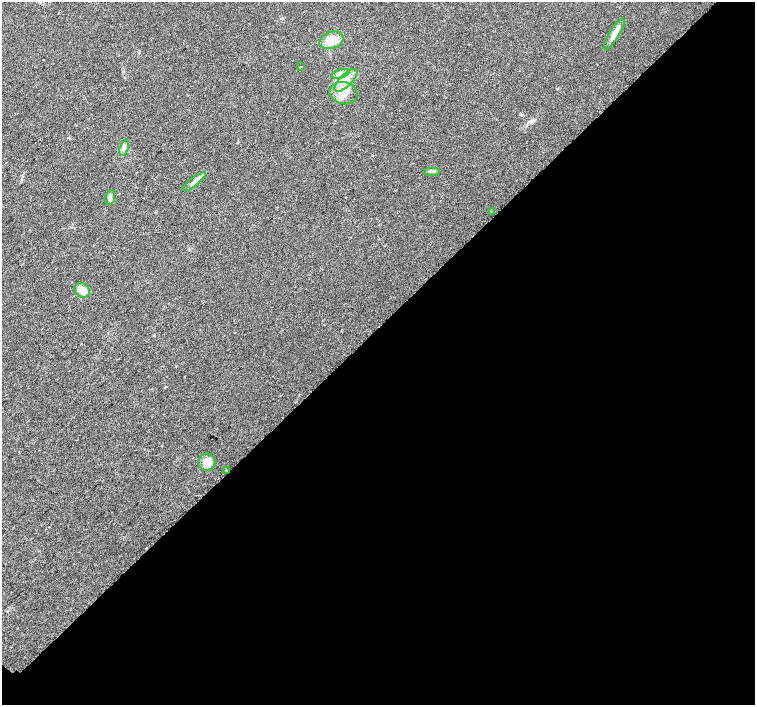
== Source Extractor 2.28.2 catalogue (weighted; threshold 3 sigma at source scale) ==
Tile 12 of 4 x 4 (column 4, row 3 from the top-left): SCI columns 4571-6075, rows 1614-3018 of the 6096 x 6087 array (HDU 1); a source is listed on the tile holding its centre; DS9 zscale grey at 2 x 2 block average (1 PNG px = mean of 2 x 2 image px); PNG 757 x 707 px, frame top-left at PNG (2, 2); each listed source drawn as its Kron ellipse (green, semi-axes under 4 px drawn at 4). Shown black and unused: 54% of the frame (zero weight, under 2 of 3 exposures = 2% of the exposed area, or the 3 px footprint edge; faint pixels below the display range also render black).
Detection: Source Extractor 2.28.2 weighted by HDU 2 'WHT'; one run over the whole footprint, this tile lists its part. Background 0.0314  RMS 0.0055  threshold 0.0248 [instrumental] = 3 sigma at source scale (4.5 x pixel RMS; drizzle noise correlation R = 1.50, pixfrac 1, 0.0396/0.0396 arcsec/px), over >= 5 px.
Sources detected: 17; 1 inside a brighter object's white glare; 1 cosmic-ray / hot-pixel residue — neither listed nor drawn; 1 inside a brighter listed object's ellipse — not listed separately; the other 14 listed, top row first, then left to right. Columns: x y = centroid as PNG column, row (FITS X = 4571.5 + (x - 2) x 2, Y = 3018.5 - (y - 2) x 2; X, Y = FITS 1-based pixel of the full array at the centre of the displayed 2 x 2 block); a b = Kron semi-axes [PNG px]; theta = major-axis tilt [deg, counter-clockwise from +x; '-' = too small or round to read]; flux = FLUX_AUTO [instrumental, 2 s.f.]
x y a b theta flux
614 34 18 5 59 9.5
332 40 12 8 20 19
300 67 2 2 - 1.1
341 74 9 4 16 5.8
346 80 15 6 45 14
344 93 14 11 -13 17
124 148 8 4 70 4.4
432 171 8 3 0 2.8
194 182 14 3 38 5.6
110 198 7 5 74 3.7
492 212 2 2 - 0.52
82 290 8 6 -36 12
207 462 8 8 - 16
226 470 2 2 - 1.5
Diffuse or blended objects may show on this block-average render without a row.